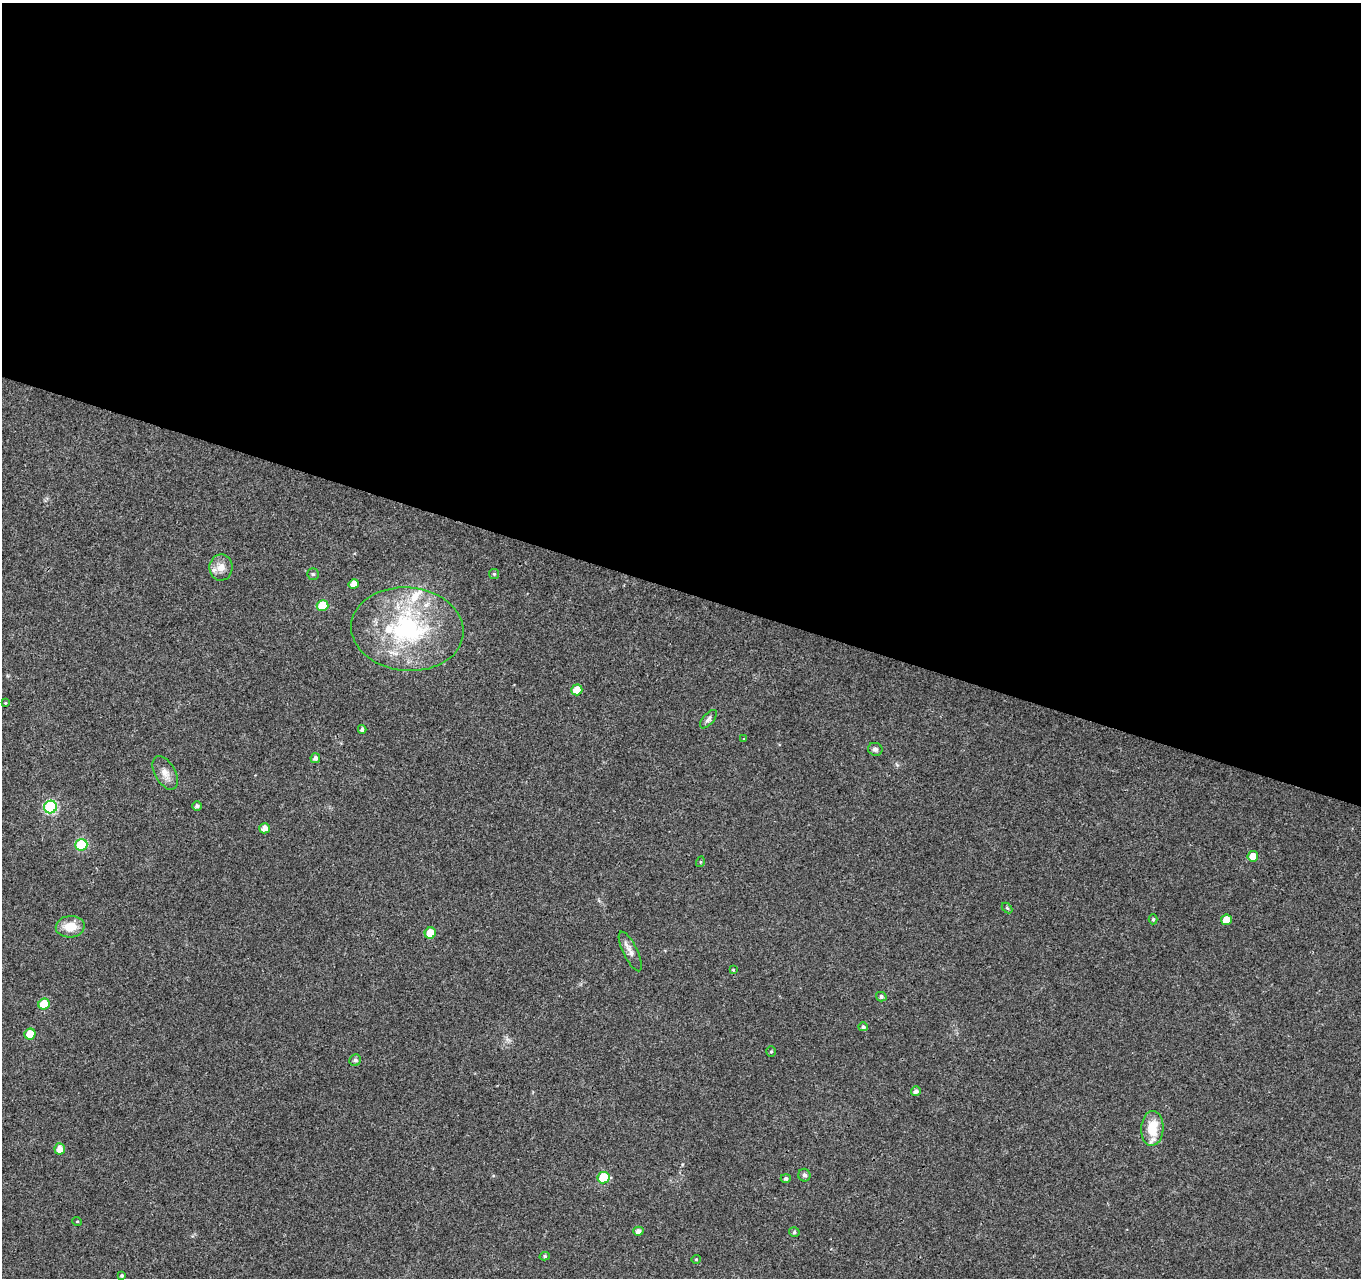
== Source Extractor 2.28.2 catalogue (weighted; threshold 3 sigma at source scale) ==
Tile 3 of 4 x 4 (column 3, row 1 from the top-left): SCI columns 2721-4079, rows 4043-5318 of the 5450 x 5597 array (HDU 1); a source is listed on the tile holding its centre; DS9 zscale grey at full resolution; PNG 1363 x 1280 px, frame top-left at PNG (2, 3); each listed source drawn as its Kron ellipse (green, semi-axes under 4 px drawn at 4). Shown black and unused: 46% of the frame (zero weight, under 3 of 4 exposures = <1% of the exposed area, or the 3 px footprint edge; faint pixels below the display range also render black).
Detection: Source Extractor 2.28.2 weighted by HDU 2 'WHT'; one run over the whole footprint, this tile lists its part. Background 0.0376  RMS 0.0033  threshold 0.015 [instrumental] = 3 sigma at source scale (4.5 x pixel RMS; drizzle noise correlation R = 1.50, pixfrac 1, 0.0396/0.0396 arcsec/px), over >= 5 px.
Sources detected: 48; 3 inside a brighter listed object's ellipse — not listed separately; the other 45 listed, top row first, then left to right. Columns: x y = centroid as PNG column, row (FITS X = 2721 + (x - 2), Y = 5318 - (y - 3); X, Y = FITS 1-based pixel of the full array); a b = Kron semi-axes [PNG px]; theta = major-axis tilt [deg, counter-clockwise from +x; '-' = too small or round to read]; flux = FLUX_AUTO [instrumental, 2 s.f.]
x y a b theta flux
221 567 13 11 87 3.1
313 574 5 5 - 0.51
494 574 5 5 - 0.46
354 584 5 4 - 2.5
323 605 6 5 - 9.6
407 629 56 42 -5 47
577 690 5 5 - 4.8
5 703 3 3 - 0.29
708 719 11 5 49 0.97
362 729 4 4 - 0.87
744 739 4 2 - 0.25
875 749 7 6 - 0.95
315 758 5 4 - 1.1
165 773 18 10 -62 3
197 806 5 4 - 0.92
51 807 6 6 - 39
264 828 5 5 - 2.4
81 845 6 6 - 23
1253 856 5 5 - 3.3
700 862 5 3 - 0.31
1007 908 6 4 -45 0.45
1153 919 5 4 - 0.5
1226 920 5 5 - 3.9
70 927 14 10 5 5.6
430 933 5 5 - 5
630 951 22 7 -64 2.2
733 970 4 3 - 0.3
881 997 5 4 - 0.88
44 1004 5 5 - 8.4
863 1027 5 4 - 0.79
30 1034 5 5 - 6.8
771 1051 5 5 - 0.46
355 1060 6 5 - 0.93
916 1091 5 4 - 1.3
1152 1128 17 11 86 7.9
60 1149 6 5 - 2.9
804 1175 6 6 - 0.81
604 1178 6 5 - 14
786 1178 5 4 - 0.87
77 1221 5 3 - 0.26
638 1231 5 4 - 1.5
794 1232 5 4 - 0.57
545 1256 5 4 - 0.51
696 1259 4 4 - 0.35
122 1275 4 4 - 0.5